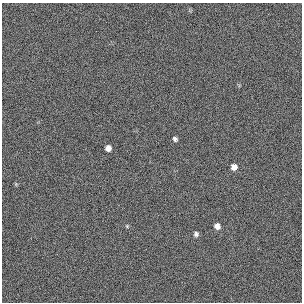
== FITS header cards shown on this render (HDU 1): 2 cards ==
NAXIS1  =                  300 / length of original image axis
NAXIS2  =                  300 / length of original image axis

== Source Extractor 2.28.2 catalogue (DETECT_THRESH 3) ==
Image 300 x 300 px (HDU 1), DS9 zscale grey, 1 PNG px = 1 image px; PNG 304 x 304 px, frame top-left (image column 1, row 300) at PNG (2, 3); no overlay
Background 383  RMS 67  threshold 200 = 3 sigma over >= 5 px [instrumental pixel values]
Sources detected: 6; all 6 listed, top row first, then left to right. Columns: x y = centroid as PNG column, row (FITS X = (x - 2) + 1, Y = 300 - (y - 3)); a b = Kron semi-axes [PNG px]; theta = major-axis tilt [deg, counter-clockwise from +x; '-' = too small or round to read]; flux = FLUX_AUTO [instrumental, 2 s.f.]
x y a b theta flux
175 139 5 4 - 11000
108 148 6 5 - 25000
234 167 6 6 - 26000
127 226 6 4 -46 5600
217 226 6 6 - 25000
196 234 6 5 - 12000